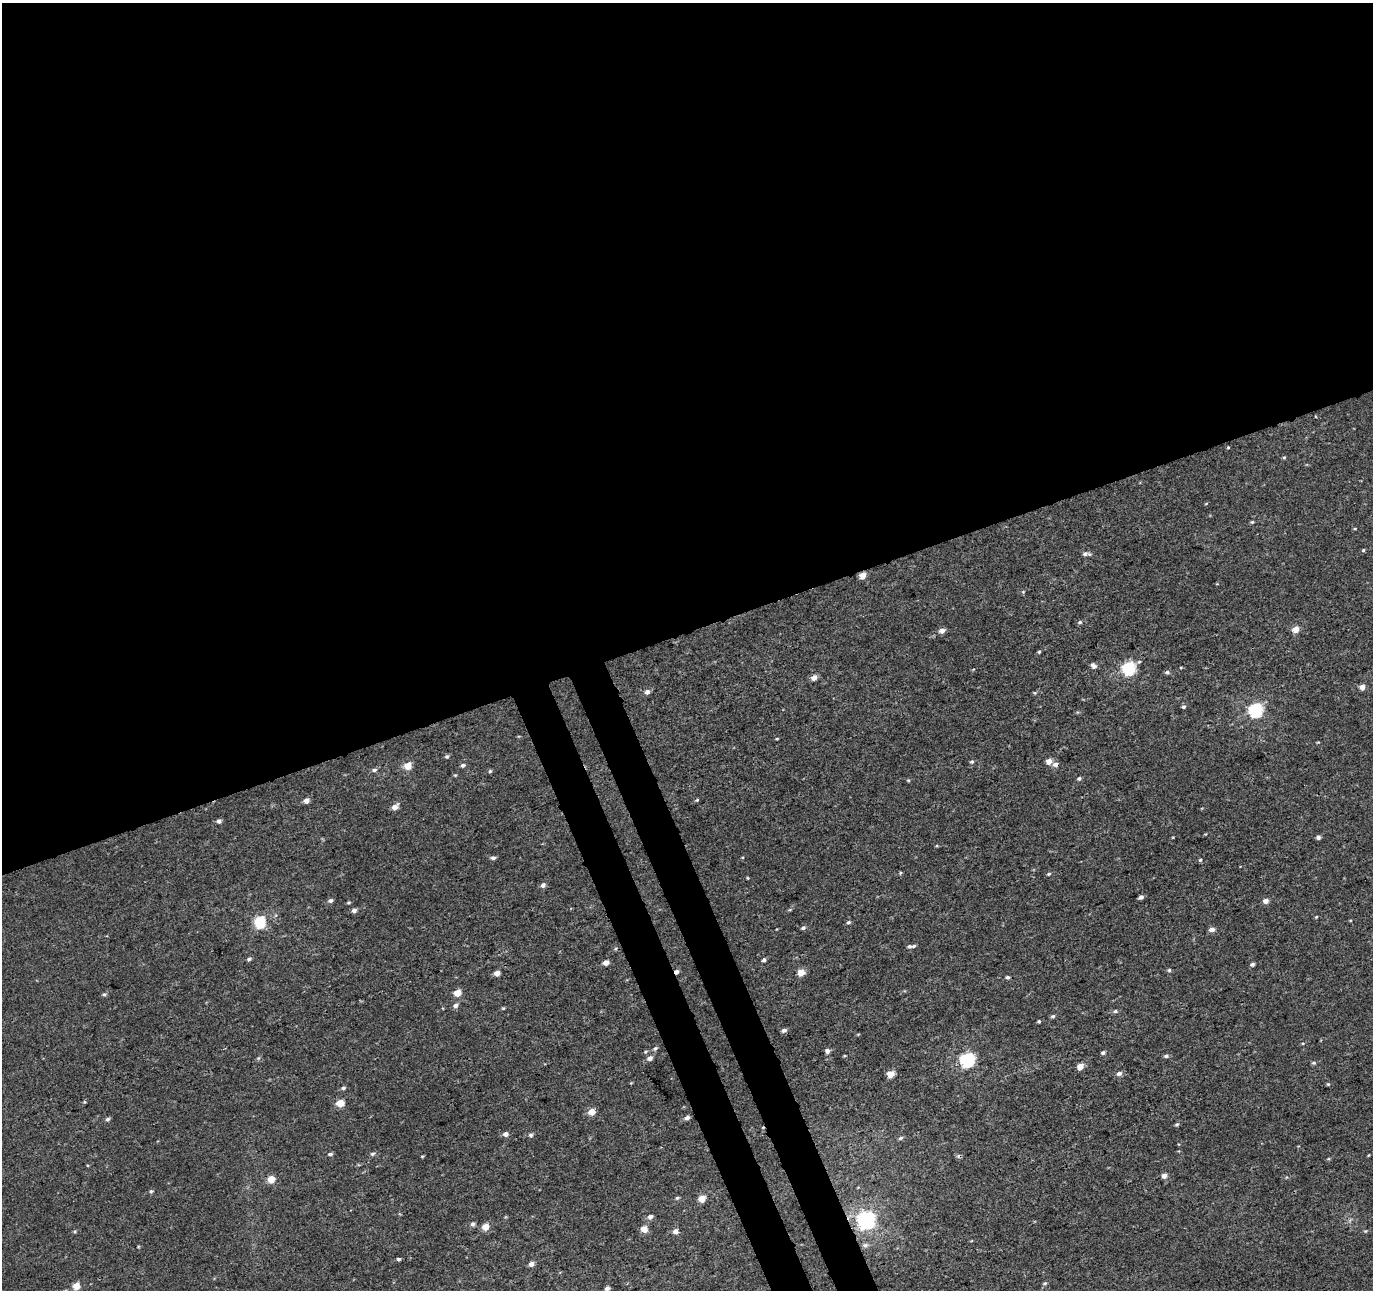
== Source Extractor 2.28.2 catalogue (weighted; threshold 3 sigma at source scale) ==
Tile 2 of 4 x 4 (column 2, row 1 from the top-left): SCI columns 1426-2796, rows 3996-5283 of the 5660 x 5457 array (HDU 1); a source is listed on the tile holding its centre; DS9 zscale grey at full resolution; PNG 1375 x 1292 px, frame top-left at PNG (2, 3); no overlay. Shown black and unused: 52% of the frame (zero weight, under 3 of 4 exposures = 5% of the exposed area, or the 3 px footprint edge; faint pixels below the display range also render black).
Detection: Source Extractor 2.28.2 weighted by HDU 2 'WHT'; one run over the whole footprint, this tile lists its part. Background 0.00192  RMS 0.0036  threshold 0.0161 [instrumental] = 3 sigma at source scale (4.5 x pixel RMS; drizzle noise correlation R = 1.50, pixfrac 1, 0.0396/0.0396 arcsec/px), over >= 5 px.
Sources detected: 113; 1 cosmic-ray / hot-pixel residue — not listed; the other 112 listed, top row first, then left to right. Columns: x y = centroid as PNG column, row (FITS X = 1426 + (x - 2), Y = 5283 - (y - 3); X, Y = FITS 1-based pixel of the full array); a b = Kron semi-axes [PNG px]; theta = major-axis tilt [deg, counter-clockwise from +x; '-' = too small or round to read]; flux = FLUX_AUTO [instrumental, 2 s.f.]
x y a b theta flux
1228 447 3 3 - 0.32
1284 457 5 3 - 0.39
1252 522 4 4 - 0.44
1363 550 5 4 - 0.4
1085 554 9 5 9 1.1
863 575 5 4 - 4.5
1080 622 6 5 - 0.57
1295 629 5 4 - 4.8
942 631 6 5 - 2
1039 652 4 4 - 0.42
1094 666 7 5 -40 1.3
1129 669 7 6 - 42
1167 672 5 5 - 0.64
814 677 5 5 - 2.4
1362 687 5 5 - 2.3
647 692 6 5 - 1.4
1184 707 5 4 - 0.66
1256 710 6 6 - 59
777 739 4 3 - 0.3
447 756 5 5 - 0.64
1049 761 5 5 - 3
972 762 6 4 39 0.56
1056 764 7 6 - 1.4
463 765 6 5 - 0.77
407 766 5 5 - 6.5
374 770 7 5 10 0.83
490 771 5 4 - 0.47
455 775 4 4 - 0.34
1079 778 5 5 - 0.67
908 780 5 3 - 0.35
697 800 5 4 - 0.41
306 801 5 4 - 2.1
395 807 6 5 - 2.6
219 821 4 4 - 1.3
1318 837 5 5 - 0.93
493 858 6 4 4 0.88
1200 860 5 4 - 0.47
900 873 5 3 - 0.32
1049 874 5 4 - 0.47
748 878 5 3 - 0.28
543 885 6 5 - 1.1
1141 897 4 4 - 0.86
330 901 7 5 29 0.82
1265 901 5 5 - 1.8
354 910 6 5 - 1.2
1316 917 4 3 - 0.32
260 922 6 5 - 35
848 922 5 4 - 0.56
803 928 6 4 24 0.68
1212 929 6 5 - 1.6
909 946 7 5 -11 0.85
249 959 5 4 - 0.67
764 960 5 4 - 0.8
606 963 5 4 - 2.3
1252 964 5 4 - 0.79
1169 970 5 5 - 0.52
676 972 4 4 - 1.5
801 972 5 4 - 5.5
497 973 5 5 - 2.2
1007 977 5 5 - 0.67
457 993 5 4 - 5.4
104 994 6 4 19 0.6
455 1006 7 6 - 1.1
503 1008 4 4 - 0.36
1115 1011 6 4 22 0.59
1053 1016 6 4 14 0.6
1039 1021 4 3 - 0.39
784 1030 5 4 - 1.1
655 1048 6 5 - 0.72
827 1051 5 5 - 1.3
1103 1053 5 4 - 0.79
1166 1056 6 4 9 0.72
650 1058 7 6 - 1.3
967 1060 6 6 - 66
1314 1063 5 4 - 0.55
1080 1066 5 4 - 3.9
1119 1073 6 5 - 1.2
891 1074 5 4 - 6.2
1328 1084 5 4 - 0.38
343 1088 6 4 10 0.67
84 1102 5 4 - 0.36
340 1103 5 5 - 6.5
591 1112 5 5 - 4.9
687 1118 5 5 - 1.2
107 1119 6 5 - 0.65
1177 1124 6 4 38 0.56
505 1134 5 5 - 1.6
531 1135 5 5 - 0.66
901 1138 6 4 27 0.66
330 1154 5 4 - 0.82
372 1154 6 5 - 0.68
1369 1155 4 3 - 0.26
422 1156 5 3 - 0.29
1164 1176 5 4 - 2
271 1179 5 5 - 6.3
151 1191 5 4 - 0.54
677 1198 5 4 - 0.49
701 1199 6 5 - 3.9
650 1217 6 5 - 1.2
866 1221 7 6 - 160
472 1224 6 5 - 0.9
485 1227 5 5 - 4.9
644 1229 5 5 - 4.3
75 1231 5 3 - 0.4
675 1231 5 5 - 2.2
1365 1231 5 4 - 0.37
865 1245 8 6 4 1
398 1259 5 4 - 0.7
531 1264 5 5 - 1.8
1045 1283 5 4 - 0.52
76 1286 5 5 - 6.2
607 1288 6 5 - 0.92
Overlapping masked pixels (flux is a lower limit): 3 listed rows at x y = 863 575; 1056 764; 676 972